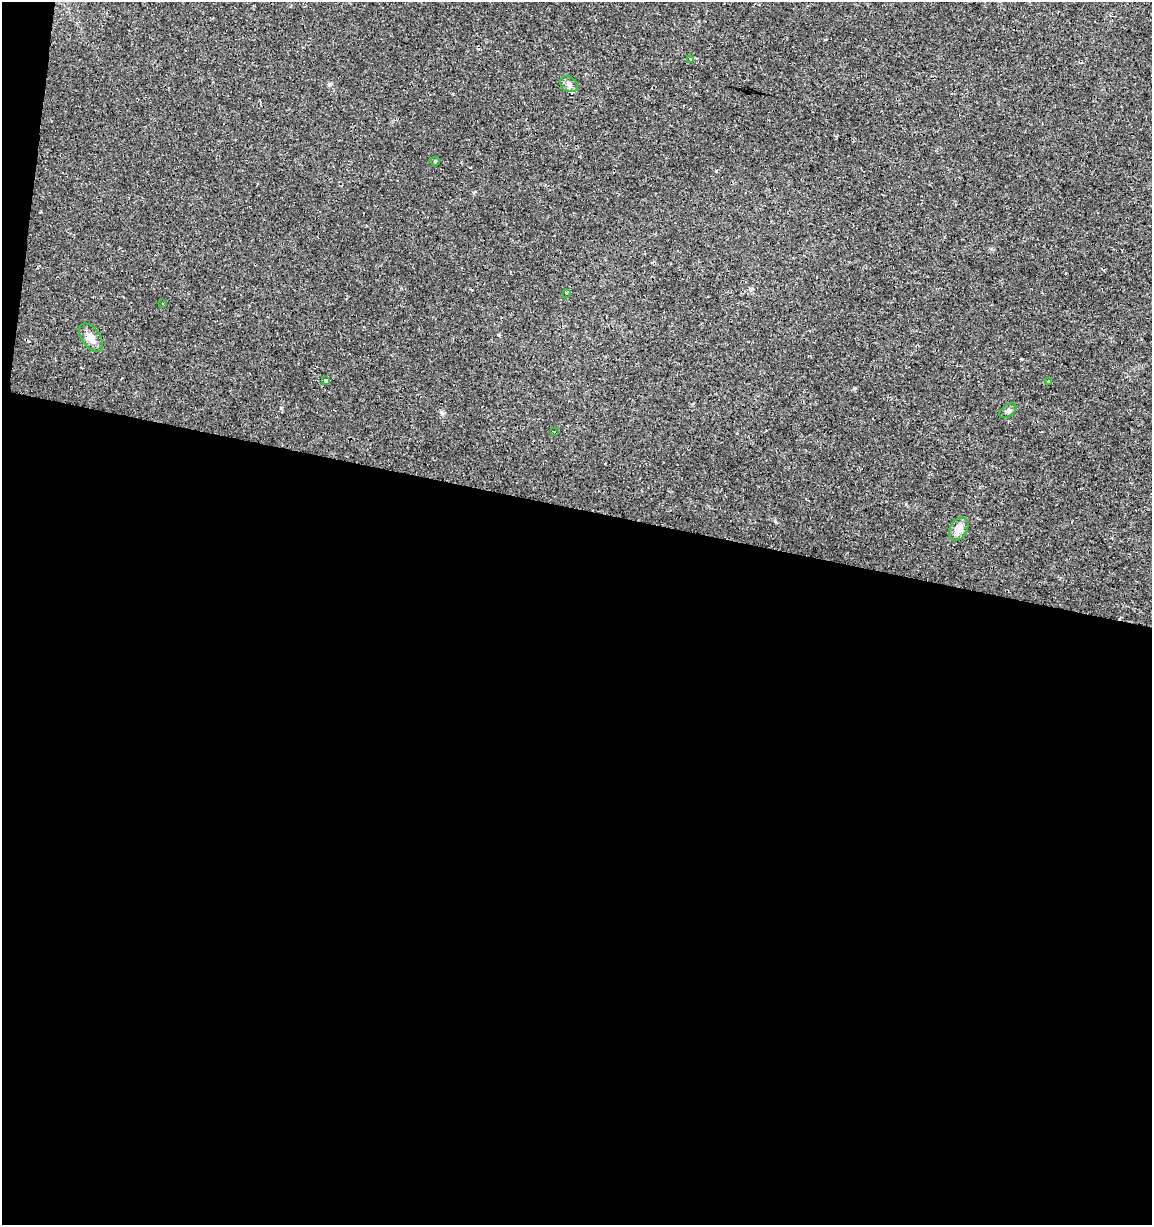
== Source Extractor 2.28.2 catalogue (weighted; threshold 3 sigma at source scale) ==
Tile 13 of 4 x 4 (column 1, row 4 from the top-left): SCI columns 284-1433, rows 1-1223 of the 5106 x 4899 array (HDU 1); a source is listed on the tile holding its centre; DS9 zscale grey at full resolution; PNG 1154 x 1227 px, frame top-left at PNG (2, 2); each listed source drawn as its Kron ellipse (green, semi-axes under 4 px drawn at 4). Shown black and unused: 59% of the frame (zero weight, under 2 of 3 exposures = <1% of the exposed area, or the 3 px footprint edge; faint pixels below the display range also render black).
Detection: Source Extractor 2.28.2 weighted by HDU 2 'WHT'; one run over the whole footprint, this tile lists its part. Background 0.0131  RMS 0.0028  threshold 0.0127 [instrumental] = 3 sigma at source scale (4.5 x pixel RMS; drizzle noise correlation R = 1.50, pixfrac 1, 0.0396/0.0396 arcsec/px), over >= 5 px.
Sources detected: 15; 4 cosmic-ray / hot-pixel residue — neither listed nor drawn; the other 11 listed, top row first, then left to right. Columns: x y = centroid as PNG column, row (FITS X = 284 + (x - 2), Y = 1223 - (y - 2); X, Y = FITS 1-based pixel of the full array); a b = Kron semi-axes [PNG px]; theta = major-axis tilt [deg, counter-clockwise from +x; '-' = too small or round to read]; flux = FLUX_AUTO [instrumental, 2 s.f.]
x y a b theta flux
691 59 3 3 - 0.81
569 84 9 7 -33 0.93
435 161 4 4 - 0.32
567 293 4 3 - 0.39
163 304 3 3 - 0.51
91 338 16 9 -55 2.4
326 380 4 3 - 0.68
1049 381 4 3 - 0.31
1008 411 10 5 38 0.77
554 432 3 3 - 1.7
959 529 12 9 60 2.8
Unlisted compact peaks at least as high as the median listed source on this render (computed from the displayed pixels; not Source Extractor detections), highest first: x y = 441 412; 330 84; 855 388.